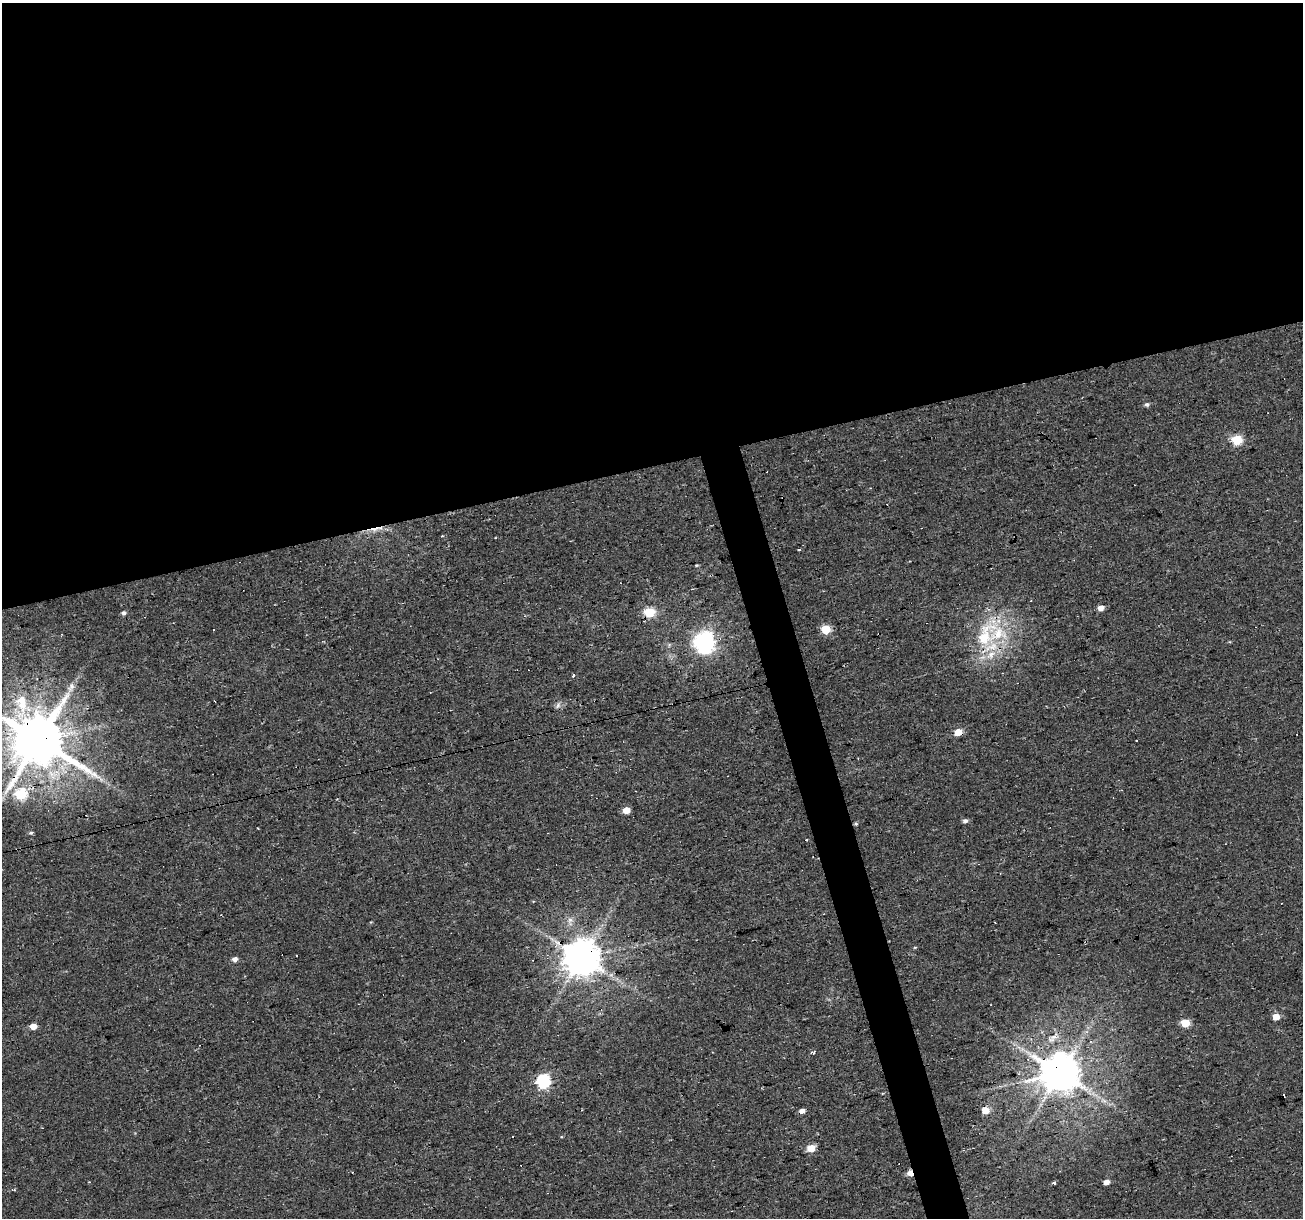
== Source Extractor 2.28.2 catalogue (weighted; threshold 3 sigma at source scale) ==
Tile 2 of 4 x 4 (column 2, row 1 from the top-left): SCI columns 1302-2602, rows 3695-4910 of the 5204 x 5007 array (HDU 1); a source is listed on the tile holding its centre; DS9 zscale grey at full resolution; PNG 1305 x 1220 px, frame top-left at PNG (2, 3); no overlay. Shown black and unused: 40% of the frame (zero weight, under 2 of 3 exposures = <1% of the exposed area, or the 3 px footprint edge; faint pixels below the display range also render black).
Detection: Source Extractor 2.28.2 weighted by HDU 2 'WHT'; one run over the whole footprint, this tile lists its part. Background 0.0333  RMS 0.0067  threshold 0.0302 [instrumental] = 3 sigma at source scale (4.5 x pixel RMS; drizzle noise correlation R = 1.50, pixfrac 1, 0.0396/0.0396 arcsec/px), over >= 5 px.
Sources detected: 57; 12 cosmic-ray / hot-pixel residue — not listed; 3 inside a brighter listed object's ellipse — not listed separately; the other 42 listed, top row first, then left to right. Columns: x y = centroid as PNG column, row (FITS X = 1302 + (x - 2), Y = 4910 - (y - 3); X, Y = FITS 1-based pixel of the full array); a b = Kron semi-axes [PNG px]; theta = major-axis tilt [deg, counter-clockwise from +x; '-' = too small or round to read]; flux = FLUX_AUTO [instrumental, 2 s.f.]
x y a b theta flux
1147 405 6 5 - 1.6
1237 440 6 5 - 41
799 549 3 2 - 1.2
696 565 4 3 - 0.63
1101 608 5 4 - 5.3
123 613 6 5 - 1.5
649 613 6 5 - 42
826 629 5 5 - 27
985 635 55 24 64 46
704 642 7 7 - 430
573 675 3 3 - 3.2
71 687 13 7 61 4.2
21 700 29 21 -53 27
558 705 9 5 55 1.9
958 732 5 4 - 15
38 740 15 13 -7 5100
1136 741 3 2 - 1
20 794 6 6 - 59
626 810 5 5 - 10
965 821 7 5 19 1.7
856 824 5 4 - 0.87
258 828 3 2 - 0.44
31 833 6 4 20 1
979 864 3 2 - 0.4
570 920 7 7 - 2.4
915 947 5 3 - 0.56
581 958 10 10 - 1900
235 959 5 5 - 3.2
1276 1017 5 4 - 9.7
1185 1023 5 5 - 24
33 1026 5 4 - 7.7
1053 1038 17 8 43 5.6
813 1052 7 4 21 1.1
1061 1073 11 10 - 2200
543 1081 6 6 - 120
986 1110 5 5 - 10
802 1111 5 4 - 4.2
811 1148 5 5 - 18
910 1173 5 4 - 8.2
1107 1182 5 4 - 5
1054 1183 4 3 - 4
14 1190 4 3 - 0.67
Overlapping masked pixels (flux is a lower limit): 8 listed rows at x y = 649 613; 985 635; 958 732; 38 740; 581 958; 1061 1073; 802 1111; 910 1173
Isophote crosses this tile's border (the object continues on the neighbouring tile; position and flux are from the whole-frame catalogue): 1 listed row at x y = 38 740